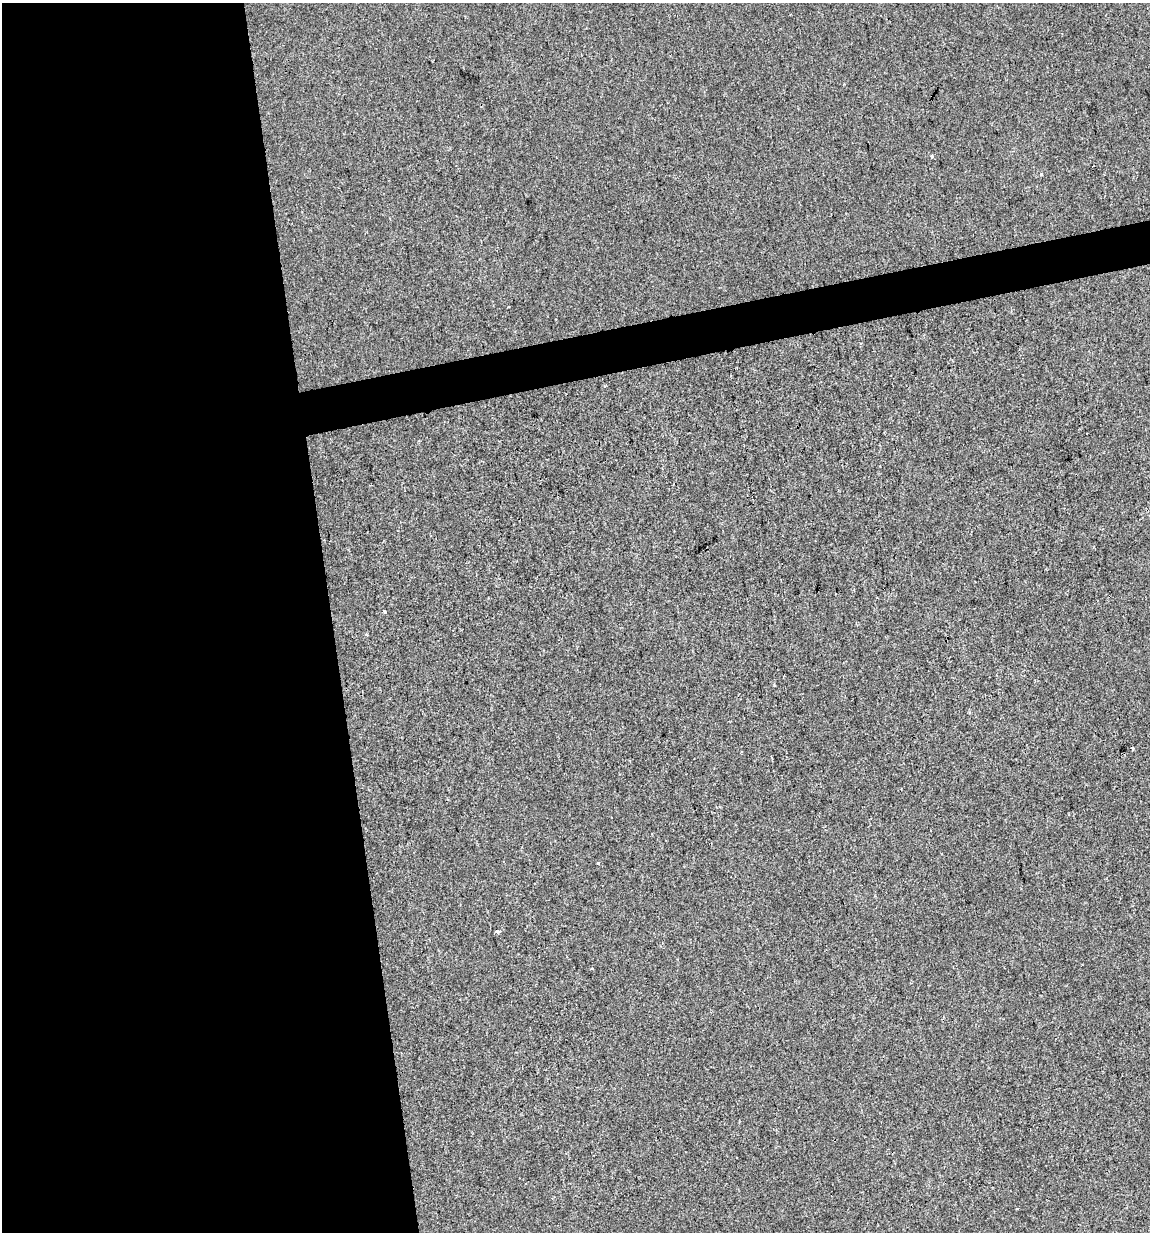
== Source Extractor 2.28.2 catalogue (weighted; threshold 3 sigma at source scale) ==
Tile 9 of 4 x 4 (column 1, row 3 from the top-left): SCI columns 30-1177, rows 1231-2460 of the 4697 x 4919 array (HDU 1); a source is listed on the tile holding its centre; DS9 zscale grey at full resolution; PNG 1152 x 1234 px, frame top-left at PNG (2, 3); no overlay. Shown black and unused: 31% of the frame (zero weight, under 2 of 3 exposures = <1% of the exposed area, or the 3 px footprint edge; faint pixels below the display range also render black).
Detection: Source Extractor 2.28.2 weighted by HDU 2 'WHT'; one run over the whole footprint, this tile lists its part. Background -2.51e-04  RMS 0.0042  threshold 0.019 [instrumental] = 3 sigma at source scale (4.5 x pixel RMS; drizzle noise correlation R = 1.50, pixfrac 1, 0.0396/0.0396 arcsec/px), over >= 5 px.
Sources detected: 11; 3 cosmic-ray / hot-pixel residue — not listed; the other 8 listed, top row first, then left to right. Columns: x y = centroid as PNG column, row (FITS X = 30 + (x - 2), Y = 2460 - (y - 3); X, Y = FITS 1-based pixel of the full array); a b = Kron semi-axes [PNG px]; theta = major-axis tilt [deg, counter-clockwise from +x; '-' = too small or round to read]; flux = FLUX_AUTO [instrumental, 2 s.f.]
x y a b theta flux
932 156 3 3 - 1
1041 174 4 3 - 0.35
385 612 3 2 - 0.61
366 634 3 3 - 0.67
1132 749 3 3 - 0.73
598 863 3 3 - 1.8
497 932 3 3 - 3.9
592 969 3 2 - 0.4